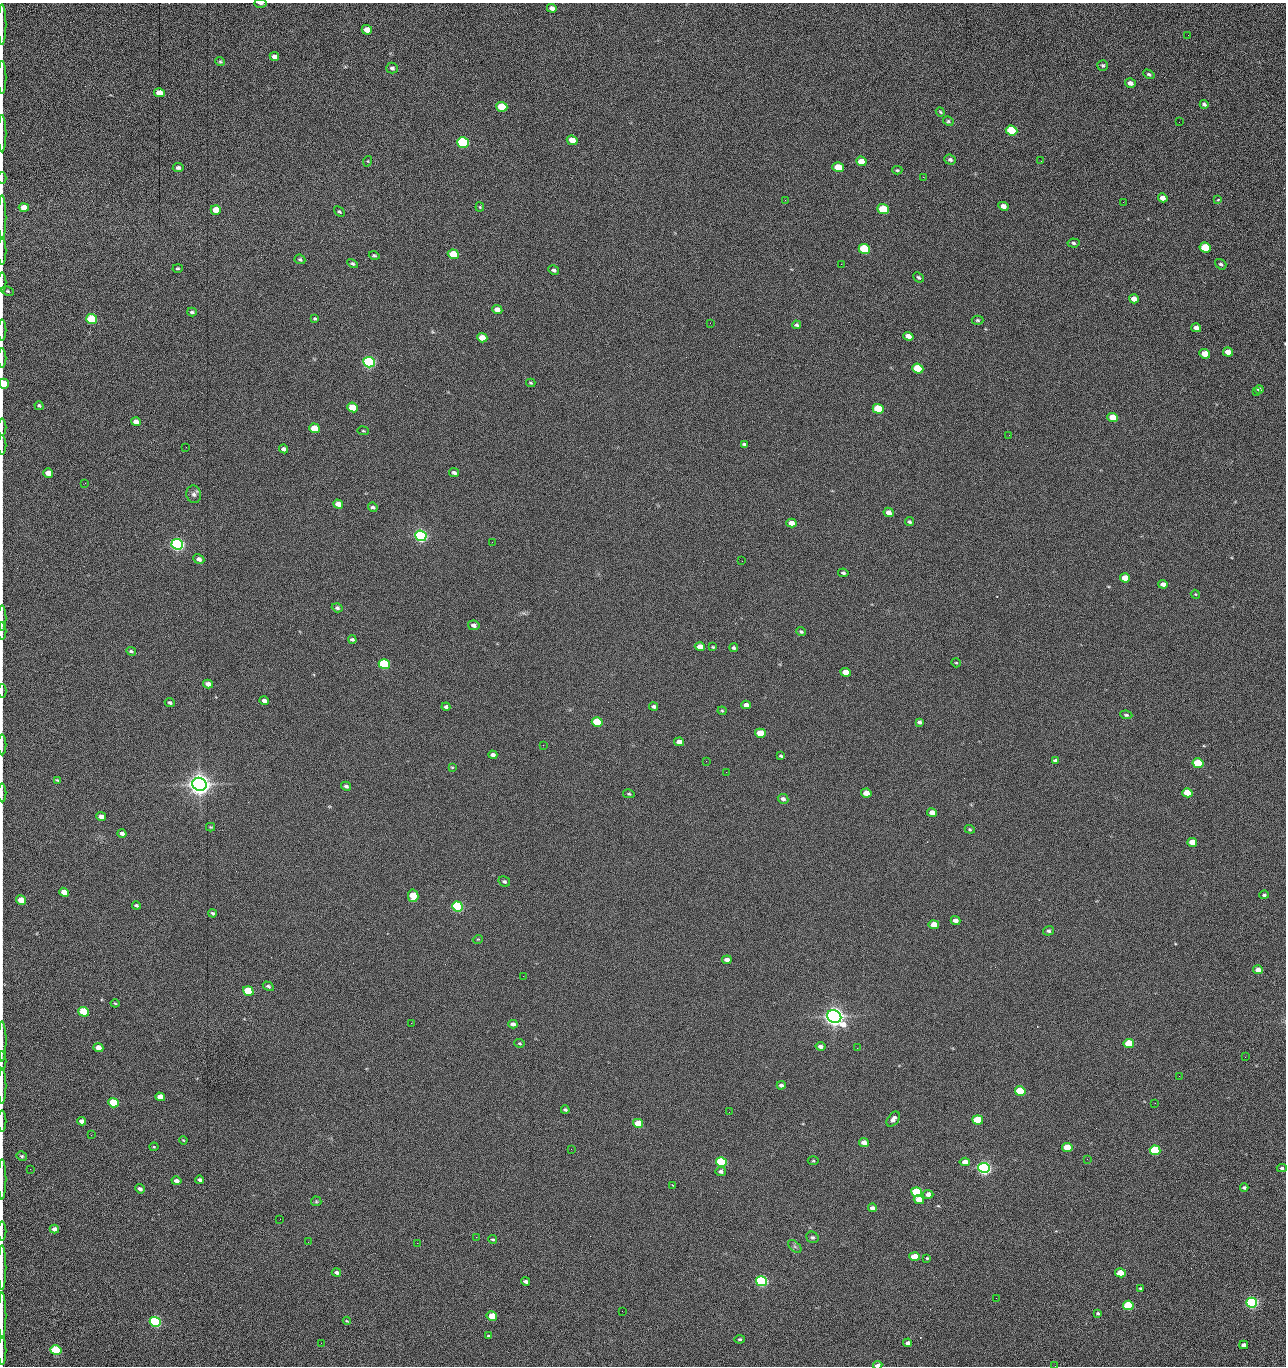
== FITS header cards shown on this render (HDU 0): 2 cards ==
NAXIS1  =                 1284 /fastest changing axis
NAXIS2  =                 1364 /next to fastest changing axis

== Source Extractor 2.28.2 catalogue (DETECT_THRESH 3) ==
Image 1284 x 1364 px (HDU 0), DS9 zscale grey, 1 PNG px = 1 image px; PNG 1288 x 1368 px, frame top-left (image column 1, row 1364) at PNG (2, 3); each listed source drawn as its Kron ellipse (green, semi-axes under 4 px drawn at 4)
Background 150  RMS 15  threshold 45.2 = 3 sigma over >= 5 px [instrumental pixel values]
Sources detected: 264; all 264 listed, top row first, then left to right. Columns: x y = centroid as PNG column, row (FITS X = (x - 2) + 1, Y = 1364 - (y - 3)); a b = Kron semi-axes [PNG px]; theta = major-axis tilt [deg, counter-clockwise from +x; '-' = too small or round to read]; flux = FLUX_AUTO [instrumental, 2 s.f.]
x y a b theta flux
261 3 6 2 -1 2.4e+03
552 8 5 4 - 3.8e+03
2 25 20 2 90 4.1e+03
367 30 5 4 - 1.3e+04
1188 35 2 2 - 8.7e+02
274 57 5 4 - 5.0e+03
220 62 5 4 - 1.4e+03
1103 65 5 5 - 1.7e+03
392 68 5 5 - 2.7e+03
1149 74 6 4 -30 1.5e+03
2 77 17 2 90 3.3e+03
1130 83 5 4 - 4.6e+03
159 93 5 4 - 1.4e+04
1204 104 4 4 - 2.1e+03
502 107 5 5 - 4.2e+04
940 112 4 3 - 1.2e+03
948 121 5 4 - 1.5e+03
1179 122 2 2 - 6.5e+02
1011 131 6 5 - 6.0e+04
2 133 19 2 90 3.6e+03
572 140 5 4 - 1.4e+04
463 143 6 5 - 1.6e+05
950 160 6 5 - 2.4e+03
368 161 5 3 - 8.7e+02
861 161 5 4 - 1.2e+04
1041 161 3 2 - 1.3e+03
838 167 6 4 -18 2.8e+04
178 168 5 4 - 2.5e+03
897 170 5 4 - 1.3e+03
923 177 2 2 - 1.2e+04
2 178 6 2 90 1.1e+03
1163 198 5 4 - 6.1e+03
785 200 2 2 - 4.7e+02
1218 200 3 3 - 1.6e+03
1123 202 2 2 - 4.4e+02
1003 206 5 4 - 5.5e+03
480 207 4 4 - 1.0e+03
24 208 5 4 - 1.1e+04
883 209 6 5 - 5.1e+04
216 210 5 4 - 2.0e+04
339 212 6 4 -43 1.5e+03
2 217 22 2 90 3.2e+03
1073 243 6 4 -5 1.7e+03
1205 247 5 5 - 4.2e+04
864 249 6 5 - 1.0e+05
2 251 14 2 90 2.2e+03
453 254 5 4 - 4.1e+04
374 255 5 4 - 1.5e+03
300 259 5 4 - 1.7e+03
352 264 5 4 - 1.7e+03
841 264 2 2 - 1.8e+04
1221 264 6 4 -36 2.0e+03
178 268 5 3 - 1.3e+03
554 270 5 4 - 2.9e+03
918 277 6 4 -42 1.7e+03
2 282 9 2 90 1.5e+03
8 291 6 4 -27 1.4e+03
1134 299 5 4 - 7.3e+03
497 310 5 4 - 9.3e+03
192 312 5 4 - 1.9e+03
92 319 5 5 - 1.0e+05
315 319 4 3 - 1.3e+03
978 320 6 4 -1 1.5e+03
710 323 2 2 - 2.1e+03
796 325 4 4 - 2.0e+03
1196 328 5 4 - 4.0e+03
2 330 10 2 90 1.9e+03
908 336 5 4 - 7.4e+03
482 338 5 4 - 1.6e+04
1228 352 5 4 - 1.1e+04
1205 354 5 4 - 1.6e+04
2 358 10 2 90 1.6e+03
369 362 6 5 - 3.0e+05
918 369 6 5 - 5.8e+04
531 383 4 3 - 1.1e+03
4 384 5 4 - 2.5e+04
1259 389 4 4 - 2.4e+03
1256 392 3 2 - 8.6e+02
39 406 4 4 - 1.7e+03
353 407 5 4 - 3.7e+04
878 409 5 5 - 5.9e+04
1113 418 5 4 - 1.8e+04
136 422 5 4 - 8.4e+03
2 427 8 2 90 1.4e+03
314 428 5 4 - 2.9e+04
363 431 5 3 - 9.8e+02
1009 435 2 2 - 2.3e+03
744 444 4 3 - 1.6e+03
2 445 10 2 90 1.5e+03
186 447 2 2 - 2.0e+03
284 449 5 4 - 3.5e+03
48 473 5 4 - 1.2e+04
454 473 5 4 - 2.4e+03
85 483 2 2 - 6.9e+02
194 494 9 7 -73 3.6e+03
338 504 5 4 - 1.0e+04
373 507 5 4 - 2.5e+03
889 512 5 4 - 6.1e+03
910 522 4 3 - 1.8e+03
791 523 5 4 - 8.6e+03
421 536 6 5 - 5.0e+05
492 542 2 2 - 1.7e+03
177 544 6 5 - 5.3e+05
199 559 6 4 -26 4.2e+03
742 561 2 2 - 4.6e+02
843 573 5 4 - 1.8e+03
1125 578 5 4 - 1.3e+04
1163 584 5 4 - 3.9e+03
1195 594 4 3 - 8.8e+02
337 608 5 4 - 2.2e+03
2 618 13 2 90 2.1e+03
474 625 6 4 -11 4.4e+03
2 631 9 2 90 1.5e+03
801 632 5 4 - 1.5e+03
352 639 4 3 - 2.0e+03
700 647 5 4 - 1.0e+04
713 647 3 3 - 1.1e+03
734 648 4 4 - 1.7e+03
131 651 5 4 - 1.8e+03
956 663 5 4 - 1.1e+03
384 664 5 5 - 1.6e+05
846 672 5 4 - 1.4e+04
208 684 5 4 - 7.3e+03
2 691 6 2 90 1.0e+03
264 701 5 4 - 4.0e+03
170 703 5 4 - 1.9e+03
746 705 5 4 - 5.8e+03
654 706 4 3 - 2.5e+03
446 707 4 3 - 2.3e+03
722 711 4 4 - 1.0e+03
1126 715 6 4 -7 1.7e+03
597 722 5 4 - 6.4e+04
920 722 4 3 - 2.4e+03
760 733 5 4 - 2.7e+04
679 742 5 4 - 7.6e+03
2 745 10 2 90 1.8e+03
543 745 2 2 - 2.2e+03
493 755 4 4 - 4.2e+03
781 756 4 3 - 1.5e+03
1055 760 4 3 - 2.0e+03
706 761 2 2 - 1.3e+03
1198 763 5 5 - 7.7e+04
452 767 3 3 - 8.7e+02
726 772 2 2 - 1.7e+03
57 780 3 3 - 1.0e+03
199 784 7 6 - 1.5e+06
346 786 5 4 - 2.6e+03
2 793 9 2 90 1.7e+03
866 793 5 4 - 1.1e+04
1187 793 5 4 - 2.5e+04
629 794 6 4 -15 1.3e+03
783 799 5 4 - 3.1e+03
932 813 5 4 - 8.1e+03
101 817 5 4 - 6.6e+03
210 827 4 4 - 1.2e+03
970 829 5 4 - 1.2e+03
122 833 4 3 - 3.8e+03
1192 842 5 4 - 1.5e+04
504 881 6 4 -30 2.2e+03
64 892 5 4 - 1.2e+04
1264 895 5 4 - 1.6e+03
413 896 6 5 - 2.7e+04
21 900 5 4 - 1.6e+04
136 905 4 3 - 1.7e+03
457 907 5 5 - 2.4e+05
212 913 4 3 - 1.6e+03
955 920 5 4 - 5.7e+03
934 925 5 4 - 1.9e+04
1048 931 5 4 - 2.0e+03
478 939 5 3 - 8.2e+02
727 960 5 4 - 6.0e+03
1258 970 5 4 - 7.4e+03
523 976 2 2 - 1.3e+03
268 986 6 4 -30 2.1e+03
248 991 5 4 - 6.1e+04
115 1003 4 3 - 9.5e+02
84 1012 5 4 - 7.6e+04
834 1017 7 6 - 1.3e+06
411 1023 2 2 - 3.6e+03
513 1024 4 4 - 4.2e+03
2 1041 20 2 -90 4.1e+03
520 1043 5 4 - 1.2e+03
1129 1044 5 4 - 4.8e+04
820 1046 5 4 - 3.7e+03
98 1048 5 4 - 1.1e+04
857 1048 3 2 - 9.9e+02
1245 1057 2 2 - 1.2e+03
2 1061 10 2 90 1.6e+03
1179 1076 2 2 - 1.8e+03
781 1085 4 4 - 3.4e+03
2 1086 17 2 90 3.3e+03
1020 1091 5 4 - 8.7e+04
160 1097 5 4 - 1.2e+04
113 1103 5 4 - 6.5e+04
1155 1103 2 2 - 6.2e+02
565 1110 4 3 - 1.9e+03
729 1112 2 2 - 6.5e+02
893 1119 8 5 53 5.0e+03
978 1120 5 4 - 7.3e+04
2 1121 10 2 90 1.7e+03
82 1121 4 4 - 5.1e+03
638 1123 5 4 - 2.1e+04
91 1135 3 2 - 1.7e+03
183 1140 4 2 - 8.7e+02
864 1143 5 4 - 7.2e+03
154 1147 4 4 - 1.0e+03
1067 1148 5 4 - 3.2e+04
571 1149 2 2 - 5.8e+02
1155 1150 5 4 - 9.8e+04
22 1156 5 4 - 1.8e+03
1087 1159 3 2 - 1.4e+03
813 1161 5 3 - 1.0e+03
721 1162 5 4 - 1.4e+05
965 1162 5 4 - 7.6e+03
984 1168 6 5 - 6.1e+05
1282 1168 5 4 - 1.9e+03
30 1169 3 2 - 8.6e+02
721 1171 5 4 - 2.9e+03
2 1179 20 2 90 3.5e+03
200 1180 4 3 - 2.1e+03
176 1181 5 4 - 4.4e+03
672 1185 3 2 - 5.7e+02
1244 1188 4 3 - 1.9e+03
140 1189 5 4 - 3.3e+03
917 1192 5 4 - 1.5e+05
928 1194 5 4 - 6.3e+03
919 1200 5 4 - 1.6e+04
316 1201 5 5 - 1.4e+03
872 1208 4 4 - 4.6e+03
280 1219 2 2 - 1.3e+03
54 1229 5 4 - 4.2e+03
2 1231 10 2 90 1.8e+03
476 1237 2 2 - 4.8e+03
812 1237 6 5 - 2.1e+03
493 1239 4 4 - 1.3e+03
308 1242 3 2 - 1.1e+03
417 1243 2 2 - 3.6e+03
795 1246 8 5 -44 2.2e+03
915 1257 5 4 - 1.9e+04
927 1258 4 4 - 1.3e+03
2 1267 22 2 90 4.2e+03
336 1272 4 4 - 2.9e+03
1120 1273 5 4 - 2.6e+04
525 1281 4 3 - 3.1e+03
762 1281 5 5 - 3.1e+05
1140 1288 4 3 - 1.2e+03
996 1298 2 2 - 1.7e+03
1251 1303 5 5 - 3.6e+05
1128 1305 5 4 - 7.8e+04
622 1311 2 2 - 5.0e+02
1098 1313 4 3 - 1.6e+03
2 1316 23 2 90 3.3e+03
492 1316 5 4 - 1.8e+04
347 1321 4 2 - 9.1e+02
155 1322 5 5 - 2.4e+05
489 1336 4 3 - 1.3e+03
740 1339 5 4 - 1.4e+03
321 1343 2 2 - 1.0e+03
908 1343 4 4 - 4.2e+03
1244 1345 4 4 - 4.9e+03
56 1350 5 5 - 9.3e+04
2 1351 14 2 90 2.7e+03
878 1365 5 3 - 5.2e+03
1055 1366 2 2 - 1.3e+03
At the frame edge (FLAGS 8, measured only in part): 29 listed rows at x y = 261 3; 2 25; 2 77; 2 133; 2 178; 2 217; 2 251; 2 282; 2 330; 2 358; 4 384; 2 427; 2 445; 2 618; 2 631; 2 691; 2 745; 2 793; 2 1041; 2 1061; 2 1086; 2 1121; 2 1179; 2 1231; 2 1267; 2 1316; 2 1351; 878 1365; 1055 1366

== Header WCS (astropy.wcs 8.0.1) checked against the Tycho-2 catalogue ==
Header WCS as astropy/WCSLIB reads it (CRVAL/CRPIX/CD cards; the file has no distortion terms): RA---TAN/DEC--TAN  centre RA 15:41:42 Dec +51:58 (235.42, +51.97 deg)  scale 1.26 arcsec/px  FOV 26.9' x 28.5'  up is +92 deg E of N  parity flipped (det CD > 0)
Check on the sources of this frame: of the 60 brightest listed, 11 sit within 2.0 arcsec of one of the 12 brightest Tycho-2 stars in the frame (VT <= 12.29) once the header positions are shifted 0.86 arcsec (0.48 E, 0.71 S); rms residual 1.27 arcsec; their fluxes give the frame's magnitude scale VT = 25.23 - 2.5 log10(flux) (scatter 0.20 mag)
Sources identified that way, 11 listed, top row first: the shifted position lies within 2.0 arcsec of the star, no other Tycho-2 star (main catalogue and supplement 1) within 4.0 arcsec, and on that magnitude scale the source's flux lands within +1.5 / -3 mag of the star's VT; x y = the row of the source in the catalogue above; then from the Tycho-2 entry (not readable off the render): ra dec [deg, ICRS J2000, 3 dp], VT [Tycho-2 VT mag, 2 dp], TYC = Tycho-2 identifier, HIP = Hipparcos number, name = IAU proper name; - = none
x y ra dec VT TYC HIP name
369 362 235.614 +52.064 11.61 3489-1132-1 - -
421 536 235.514 +52.049 11.19 3489-1407-1 - -
177 544 235.515 +52.133 11.12 3489-1380-1 - -
199 784 235.378 +52.130 9.31 3489-1322-1 76850 -
457 907 235.303 +52.042 11.52 3489-958-1 - -
834 1017 235.232 +51.912 9.59 3489-824-1 - -
984 1168 235.143 +51.862 10.97 3489-1016-1 - -
917 1192 235.131 +51.886 12.29 3489-908-1 - -
762 1281 235.084 +51.941 11.45 3489-1346-1 - -
1251 1303 235.062 +51.771 11.53 3489-1453-1 - -
155 1322 235.075 +52.152 11.74 3489-912-1 - -